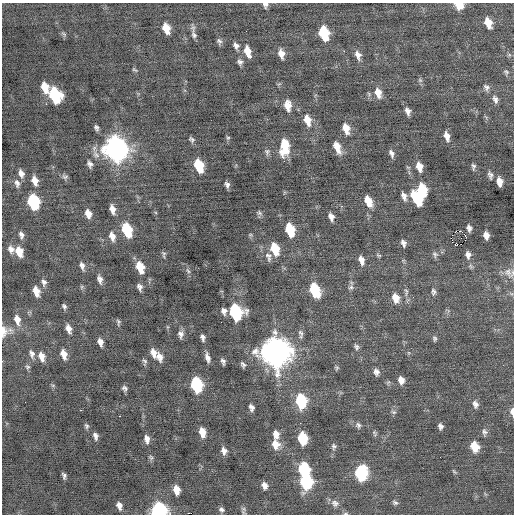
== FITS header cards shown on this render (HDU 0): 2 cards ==
NAXIS1  =                  512 / Axis length
NAXIS2  =                  512 / Axis length

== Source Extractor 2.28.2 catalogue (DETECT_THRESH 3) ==
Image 512 x 512 px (HDU 0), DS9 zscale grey, 1 PNG px = 1 image px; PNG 516 x 516 px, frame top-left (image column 1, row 512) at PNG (2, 3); no overlay
Background -0.0435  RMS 0.82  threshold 2.46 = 3 sigma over >= 5 px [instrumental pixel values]
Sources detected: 161; all 161 listed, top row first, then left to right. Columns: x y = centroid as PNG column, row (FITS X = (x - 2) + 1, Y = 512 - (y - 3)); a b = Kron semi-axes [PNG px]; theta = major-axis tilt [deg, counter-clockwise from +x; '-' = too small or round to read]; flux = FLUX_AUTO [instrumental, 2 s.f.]
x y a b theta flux
265 5 6 6 - 160
459 5 7 6 - 1100
488 23 10 6 -71 770
166 28 9 6 -72 800
324 33 11 7 -73 3100
64 34 9 5 -49 98
194 35 14 7 -74 230
219 41 8 6 -64 140
236 46 9 6 -64 210
248 51 11 6 -72 720
344 51 2 2 - 190
281 54 10 6 -77 400
358 55 11 7 -72 330
240 62 7 6 - 170
134 70 8 4 -35 85
506 72 8 6 -47 120
420 80 7 5 -45 110
45 87 11 6 -73 780
486 87 10 7 -63 190
378 93 13 8 -73 540
55 95 11 8 -68 5100
495 99 11 6 -70 220
46 104 3 3 - 80
288 105 12 7 -83 570
408 111 9 6 -76 250
307 120 13 7 -74 700
96 128 6 4 -67 140
346 128 11 7 -72 650
447 136 10 6 -75 380
228 138 6 5 - 74
192 139 8 5 -42 120
284 147 15 8 87 1800
337 147 13 6 -68 620
115 149 13 10 -69 40000
267 152 9 6 -90 140
391 153 10 5 -70 200
96 155 13 8 -53 310
90 164 7 6 - 190
199 166 10 6 -71 2100
473 166 8 5 -84 140
408 167 6 3 -18 67
419 167 10 6 -75 550
21 173 9 6 -69 280
490 175 10 5 -76 180
65 177 8 6 -24 130
35 181 11 6 -74 410
499 182 8 5 -83 490
17 183 12 7 -77 230
227 184 6 4 -75 150
422 190 10 7 -76 2200
404 196 11 6 -70 270
417 199 13 7 -60 2300
368 201 12 7 -68 820
33 202 11 8 -74 4000
112 209 9 5 -74 340
259 213 8 6 -35 110
88 214 8 6 -71 450
331 217 8 5 -71 280
469 228 6 5 - 200
127 230 12 7 -70 2400
290 230 10 6 -73 2100
461 231 3 2 - 230
21 235 9 6 -79 200
465 235 3 2 - 450
486 235 7 5 -79 370
112 236 11 7 -73 370
465 240 3 2 - 52
403 243 8 5 -69 200
455 244 3 3 - 230
461 244 2 2 - 56
11 249 10 8 -55 270
275 249 11 6 -72 1500
19 252 11 7 -71 730
442 252 2 2 - 320
164 254 8 4 90 100
435 254 9 7 -58 160
266 255 5 3 - 620
378 255 7 4 -26 75
468 255 9 7 -82 250
361 260 11 6 -75 340
82 266 10 5 -74 220
140 267 11 7 -73 1100
188 271 9 4 -54 120
508 272 15 12 -75 470
100 279 10 6 -76 240
44 282 9 7 -81 200
140 287 7 5 -71 200
351 287 8 7 - 160
314 290 11 7 -69 3300
36 291 10 6 -75 570
406 292 13 6 -82 190
433 292 10 6 -90 170
395 298 11 8 -72 640
64 306 6 4 -66 120
224 311 7 6 - 230
235 312 11 8 -72 8000
17 320 13 8 -76 470
118 322 8 4 -82 96
221 322 2 2 - 29
68 329 9 6 -73 330
4 331 16 9 87 490
301 333 10 6 -64 170
181 334 9 6 90 240
203 337 6 4 -74 180
435 339 7 5 -89 120
100 342 8 5 -73 280
356 347 8 6 -58 140
276 352 14 11 -80 77000
153 353 11 6 -70 390
32 354 12 6 -77 250
64 354 10 6 -75 470
42 356 10 7 -72 420
159 357 12 7 -76 330
207 357 10 5 -75 280
145 361 8 5 -71 120
223 361 6 4 -71 150
243 365 7 5 -59 140
27 367 7 6 - 110
337 368 6 5 - 92
376 372 9 7 -74 230
401 380 8 7 - 370
53 385 6 4 18 68
196 385 11 7 -76 5300
124 388 5 5 - 140
301 401 10 7 -82 3800
475 404 10 7 -70 240
251 407 7 5 -72 200
81 410 3 2 - 63
512 411 7 4 -89 330
394 412 8 5 -26 110
120 416 3 2 - 250
300 423 2 2 - 140
358 425 9 7 -71 160
86 426 7 5 -63 110
440 426 6 5 - 170
202 432 10 6 -78 630
485 432 9 6 -78 170
374 433 8 5 -65 110
276 434 10 7 -78 380
95 436 8 5 -78 200
302 438 9 7 -81 2300
147 439 10 6 -81 280
275 444 12 9 -75 610
334 446 9 7 88 150
474 446 9 7 -72 1000
224 451 8 6 -71 280
151 457 7 5 -45 98
304 469 9 7 -80 4000
454 472 9 3 -50 72
361 473 10 8 -89 5700
64 476 6 4 -76 130
306 482 10 8 -85 5700
264 485 7 6 - 280
176 490 8 5 -80 580
335 503 10 9 - 300
395 503 8 5 -20 130
119 506 7 5 -77 270
244 509 8 7 - 130
159 510 8 8 - 10000
221 510 7 5 -32 140
345 514 7 3 1 76
At the frame edge (FLAGS 8, measured only in part): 7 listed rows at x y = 265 5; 459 5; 508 272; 4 331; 512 411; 159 510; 345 514